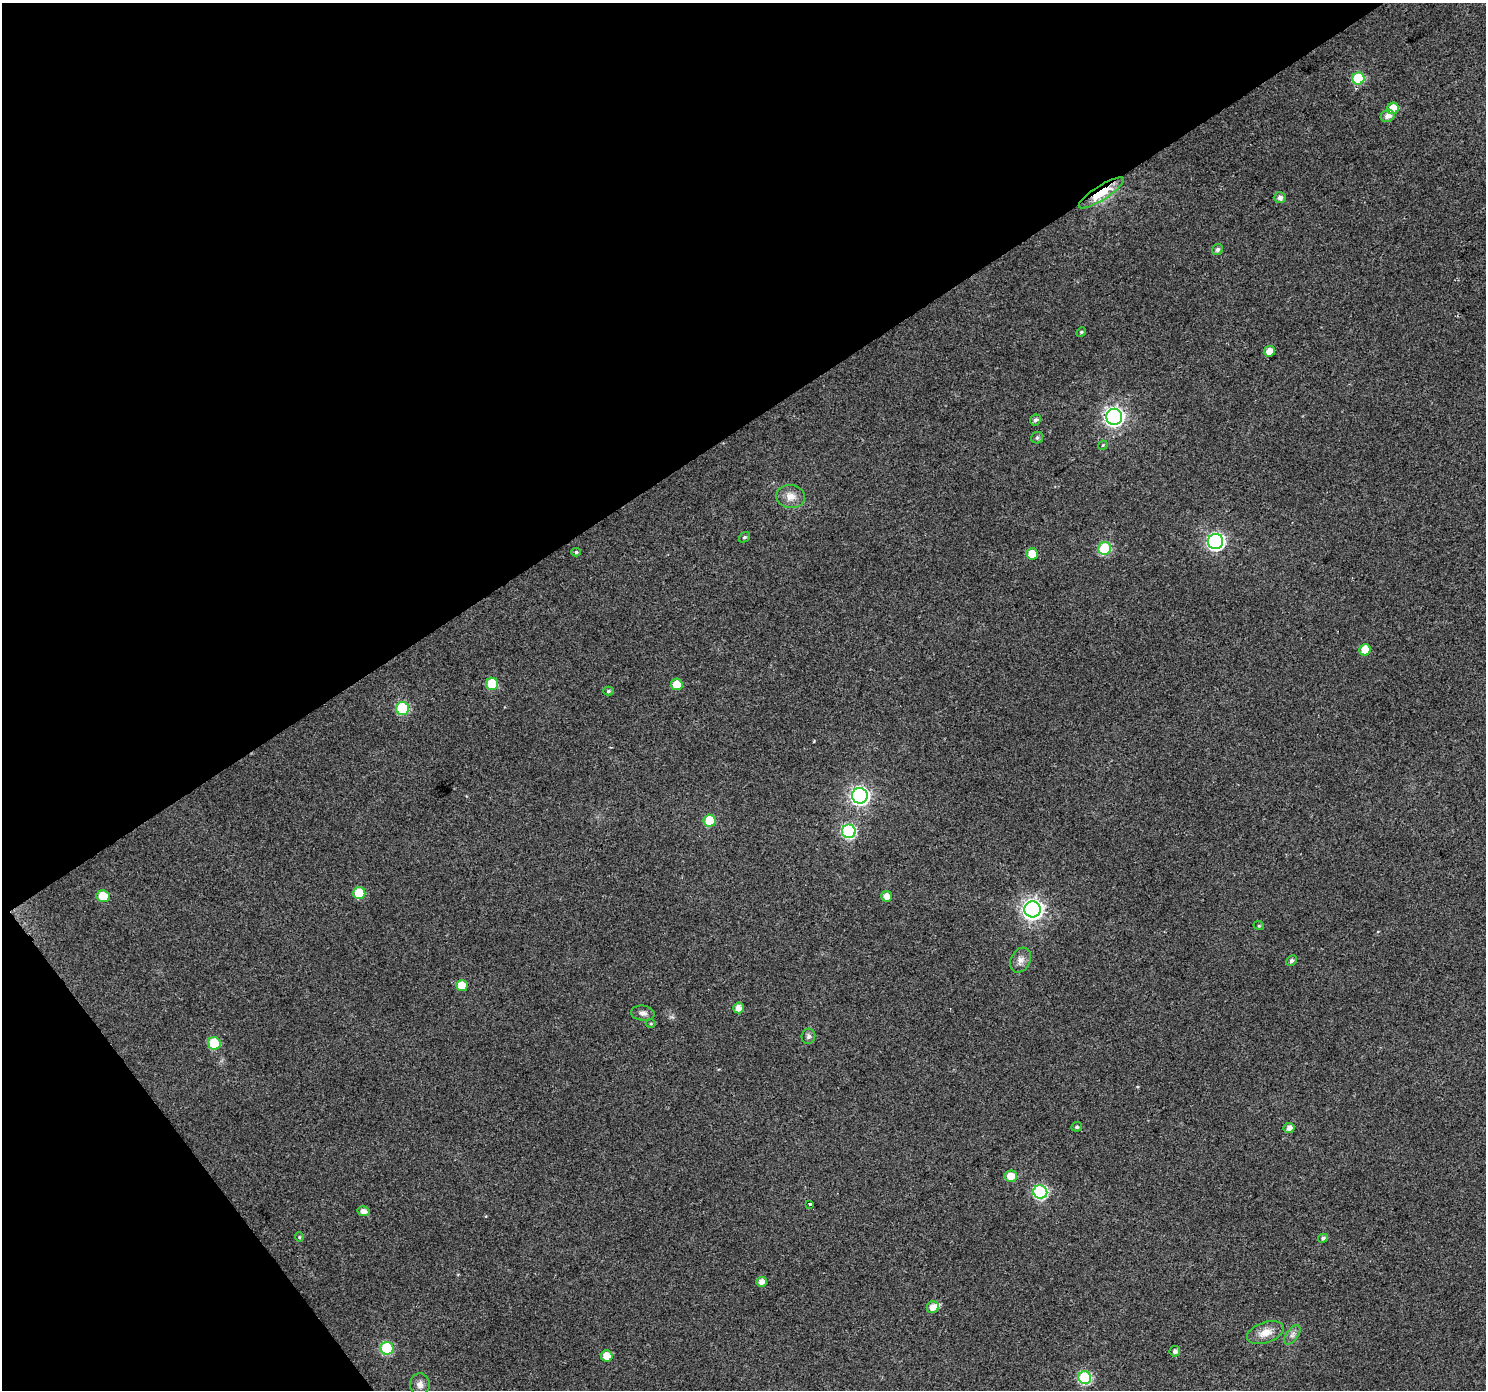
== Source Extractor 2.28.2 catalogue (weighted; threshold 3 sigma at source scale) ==
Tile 5 of 4 x 4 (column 1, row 2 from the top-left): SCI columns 4-1487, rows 2964-4351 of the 5938 x 5863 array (HDU 1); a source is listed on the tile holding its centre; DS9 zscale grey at full resolution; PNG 1488 x 1392 px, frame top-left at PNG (2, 3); each listed source drawn as its Kron ellipse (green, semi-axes under 4 px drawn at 4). Shown black and unused: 35% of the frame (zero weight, under 2 of 3 exposures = <1% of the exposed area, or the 3 px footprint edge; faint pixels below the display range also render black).
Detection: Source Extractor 2.28.2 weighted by HDU 2 'WHT'; one run over the whole footprint, this tile lists its part. Background 0.0767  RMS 0.0077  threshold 0.0348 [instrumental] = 3 sigma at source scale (4.5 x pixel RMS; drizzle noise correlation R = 1.50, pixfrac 1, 0.0396/0.0396 arcsec/px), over >= 5 px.
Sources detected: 57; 1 inside a brighter listed object's ellipse — not listed separately; the other 56 listed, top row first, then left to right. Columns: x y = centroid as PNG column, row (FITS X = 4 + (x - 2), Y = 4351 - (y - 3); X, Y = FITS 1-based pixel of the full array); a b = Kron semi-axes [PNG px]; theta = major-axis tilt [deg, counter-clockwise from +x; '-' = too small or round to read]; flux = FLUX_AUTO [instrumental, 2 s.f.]
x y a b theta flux
1358 78 6 6 - 39
1393 108 6 5 - 13
1388 116 7 6 - 4.5
1101 193 26 7 33 23
1280 198 6 5 - 3.1
1217 250 6 5 - 1.9
1081 332 5 4 - 1.1
1269 351 6 5 - 7.4
1114 417 8 8 - 300
1035 420 6 5 - 2.1
1037 438 6 5 - 1.8
1103 445 5 3 - 0.75
791 496 14 11 -6 7.2
744 537 6 4 40 1.4
1215 542 8 7 - 210
1105 549 6 6 - 51
576 552 5 4 - 1.2
1032 554 6 5 - 13
1365 650 6 5 - 13
492 684 6 6 - 28
677 684 6 6 - 13
608 691 5 4 - 1.2
402 708 6 6 - 49
860 796 8 7 - 280
710 821 6 6 - 28
849 831 7 6 - 97
359 893 6 6 - 27
103 896 6 6 - 16
887 896 5 5 - 5.8
1033 909 8 8 - 370
1259 926 5 3 - 0.7
1020 960 13 9 63 4.6
1291 961 6 5 - 1.9
462 986 6 5 - 13
738 1008 5 5 - 5.5
643 1013 12 7 -7 3.1
651 1024 5 3 - 0.85
808 1036 8 6 74 2.2
214 1043 6 6 - 32
1077 1127 5 5 - 1.6
1289 1128 5 5 - 4.1
1011 1176 6 5 - 9
1040 1192 7 6 - 110
810 1204 3 3 - 3
364 1211 6 5 - 4.1
299 1237 5 4 - 0.85
1323 1238 5 4 - 1.7
761 1282 5 5 - 4.4
933 1307 6 6 - 6.3
1265 1333 19 10 19 9.4
1292 1335 11 6 54 3.1
387 1348 6 6 - 54
1175 1351 5 5 - 2.5
607 1356 6 5 - 10
1085 1378 6 6 - 79
420 1384 11 10 - 4.6
Overlapping masked pixels (flux is a lower limit): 1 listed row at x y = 1101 193